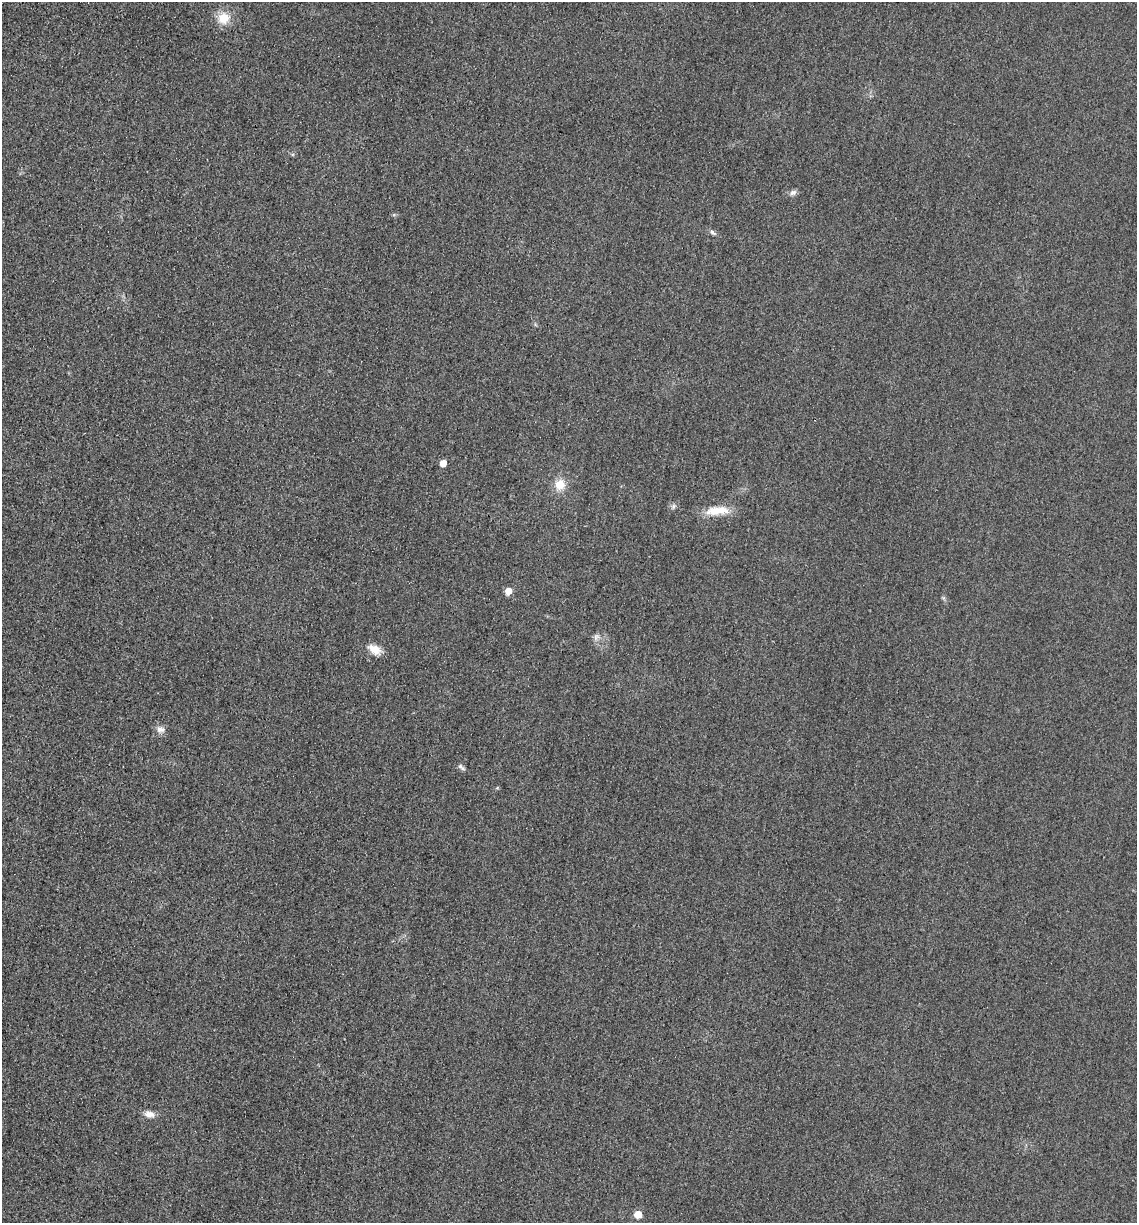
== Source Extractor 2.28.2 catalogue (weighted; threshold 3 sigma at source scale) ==
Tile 11 of 4 x 4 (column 3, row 3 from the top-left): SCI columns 2528-3662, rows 1240-2460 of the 4939 x 4919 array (HDU 1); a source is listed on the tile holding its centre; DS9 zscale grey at full resolution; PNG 1139 x 1225 px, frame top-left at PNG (2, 2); no overlay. Shown black and unused: <1% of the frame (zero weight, under 3 of 4 exposures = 3% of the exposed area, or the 3 px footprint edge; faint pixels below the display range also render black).
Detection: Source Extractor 2.28.2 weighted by HDU 2 'WHT'; one run over the whole footprint, this tile lists its part. Background 0.0863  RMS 0.018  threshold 0.0816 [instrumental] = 3 sigma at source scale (4.5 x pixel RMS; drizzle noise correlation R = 1.50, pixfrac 1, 0.05/0.05 arcsec/px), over >= 5 px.
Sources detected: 14; all 14 listed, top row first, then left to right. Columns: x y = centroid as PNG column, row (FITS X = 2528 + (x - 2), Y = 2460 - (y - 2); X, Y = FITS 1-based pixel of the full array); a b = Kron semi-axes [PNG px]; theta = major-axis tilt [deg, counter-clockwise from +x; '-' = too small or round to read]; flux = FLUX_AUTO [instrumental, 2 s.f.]
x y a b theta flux
224 18 14 13 - 33
793 193 9 7 23 6.4
713 232 10 5 -33 5.1
443 463 5 5 - 26
560 484 12 11 - 28
673 506 8 6 48 4.8
717 511 32 11 5 37
508 591 5 5 - 24
596 637 10 7 57 7.3
375 649 17 10 -31 21
160 729 11 9 -25 10
461 767 12 5 -38 5
149 1114 13 8 -10 13
638 1214 5 5 - 34